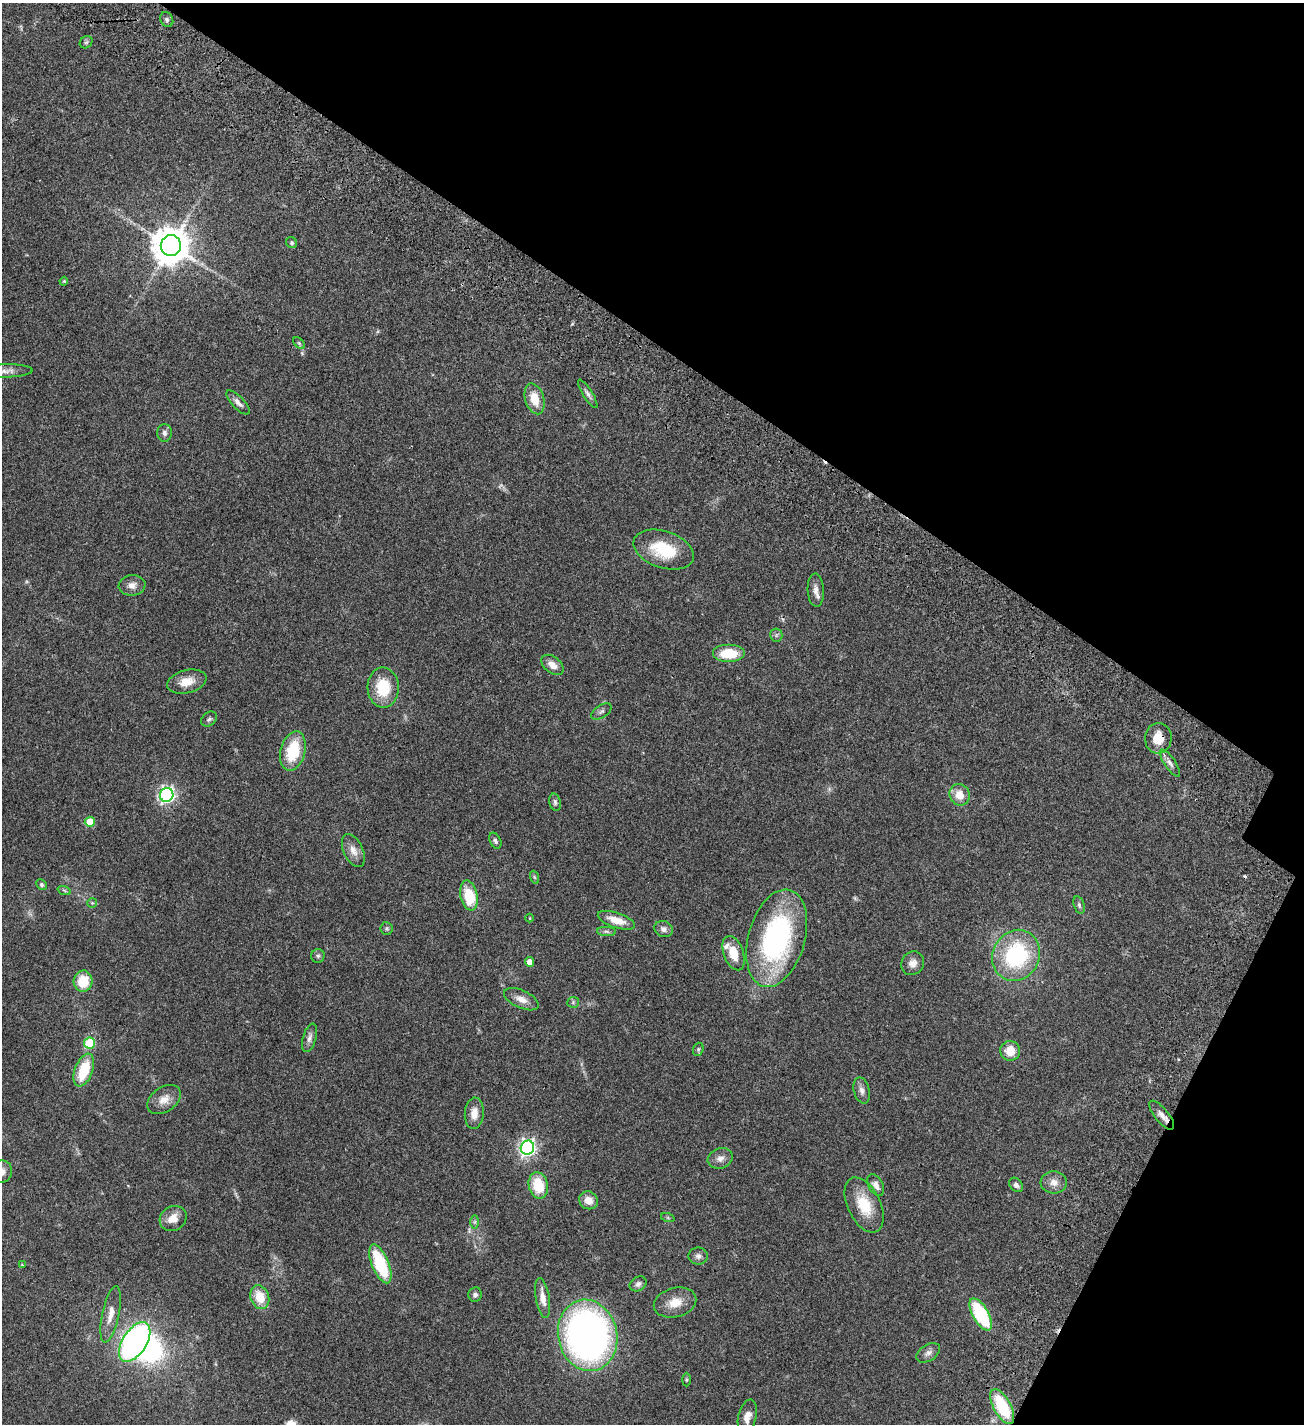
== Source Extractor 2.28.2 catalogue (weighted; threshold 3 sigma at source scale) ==
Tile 8 of 4 x 4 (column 4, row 2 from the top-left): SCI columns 4291-5592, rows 3054-4475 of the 6104 x 6102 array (HDU 1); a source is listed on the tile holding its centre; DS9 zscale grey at full resolution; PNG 1306 x 1426 px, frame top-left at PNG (2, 3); each listed source drawn as its Kron ellipse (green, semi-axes under 4 px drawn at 4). Shown black and unused: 29% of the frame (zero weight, under 3 of 4 exposures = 13% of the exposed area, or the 3 px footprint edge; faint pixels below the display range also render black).
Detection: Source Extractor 2.28.2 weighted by HDU 2 'WHT'; one run over the whole footprint, this tile lists its part. Background 0.0821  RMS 0.0062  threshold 0.0277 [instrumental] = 3 sigma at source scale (4.5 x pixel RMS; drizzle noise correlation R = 1.50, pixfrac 1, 0.05/0.05 arcsec/px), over >= 5 px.
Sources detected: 94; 2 too faint to see at this stretch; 1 inside a brighter object's white glare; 2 cosmic-ray / hot-pixel residue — neither listed nor drawn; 2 inside a brighter listed object's ellipse — not listed separately; the other 87 listed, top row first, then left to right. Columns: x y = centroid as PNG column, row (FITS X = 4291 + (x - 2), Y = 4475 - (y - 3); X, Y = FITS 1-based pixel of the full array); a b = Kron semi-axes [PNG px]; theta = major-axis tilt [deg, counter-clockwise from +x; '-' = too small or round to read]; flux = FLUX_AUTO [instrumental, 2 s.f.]
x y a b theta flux
167 20 8 6 -60 1.5
86 42 7 5 41 1.2
292 243 6 5 - 0.92
171 246 10 10 - 1500
64 281 4 3 - 0.52
299 343 7 4 -45 0.99
5 371 27 6 1 4.1
588 394 16 5 -58 2.1
535 399 16 9 -73 10
238 402 15 6 -46 3
164 433 9 7 -89 1.9
664 550 31 18 -19 26
132 585 13 10 8 4
816 590 16 8 -87 3.5
776 635 6 6 - 1.3
728 653 16 9 0 16
552 665 12 8 -39 4.6
187 682 20 11 14 7.8
383 688 20 15 -88 20
601 712 11 6 32 1.8
209 719 9 6 43 1.5
1158 738 15 13 86 9.7
293 751 20 12 75 24
1170 763 16 5 -56 2.8
167 795 7 6 - 180
960 795 11 10 - 7.5
555 802 9 6 -76 1.6
90 822 5 5 - 15
495 841 8 5 -64 1.5
353 851 18 9 -65 5
534 877 7 4 -70 0.94
41 884 6 5 - 1.2
64 890 7 4 -19 0.9
469 895 15 8 -78 21
92 903 5 5 - 0.84
1079 905 9 5 -75 1.3
530 918 4 3 - 0.42
616 920 19 7 -18 8.8
387 928 6 6 - 1.1
664 929 9 8 - 2.8
606 931 9 4 -1 1.4
777 938 50 28 74 110
733 953 18 10 -70 11
1016 955 26 23 63 57
318 956 7 6 - 1.3
530 962 5 4 - 4.9
913 963 12 11 - 4.1
83 981 10 9 - 16
521 999 18 9 -24 5.1
573 1002 6 5 - 0.95
310 1038 15 6 73 2.8
90 1043 5 5 - 30
698 1049 7 5 70 1
1010 1051 10 10 - 9
84 1070 17 9 69 21
862 1090 13 7 -75 3
164 1099 18 12 35 6.2
474 1113 16 9 85 5.5
1162 1115 18 6 -51 4
527 1148 7 6 - 210
720 1158 13 10 21 3.6
2 1172 11 10 - 3.9
1054 1182 13 11 -4 4.8
538 1185 13 9 -80 17
876 1185 12 7 -61 3.3
1016 1185 8 6 -48 2.1
588 1200 10 8 -32 5.5
864 1205 29 16 -64 18
173 1218 14 12 34 6.4
668 1218 7 4 -19 0.79
475 1222 7 4 90 1
698 1256 9 8 - 2.4
380 1264 20 8 -67 35
22 1265 4 4 - 0.47
638 1284 9 7 31 2
475 1295 7 6 - 1.8
260 1297 12 9 -71 13
543 1298 20 7 -81 6.2
675 1303 21 14 15 9.3
111 1314 29 8 78 6.8
981 1314 18 8 -60 41
588 1335 36 29 -77 250
135 1342 22 12 57 180
928 1353 13 8 33 2.9
686 1380 7 3 90 0.69
1002 1406 19 8 -61 32
747 1417 17 9 77 5
Overlapping masked pixels (flux is a lower limit): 1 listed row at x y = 1158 738
Isophote crosses this tile's border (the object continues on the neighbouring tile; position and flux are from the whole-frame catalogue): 2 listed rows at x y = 5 371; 2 1172